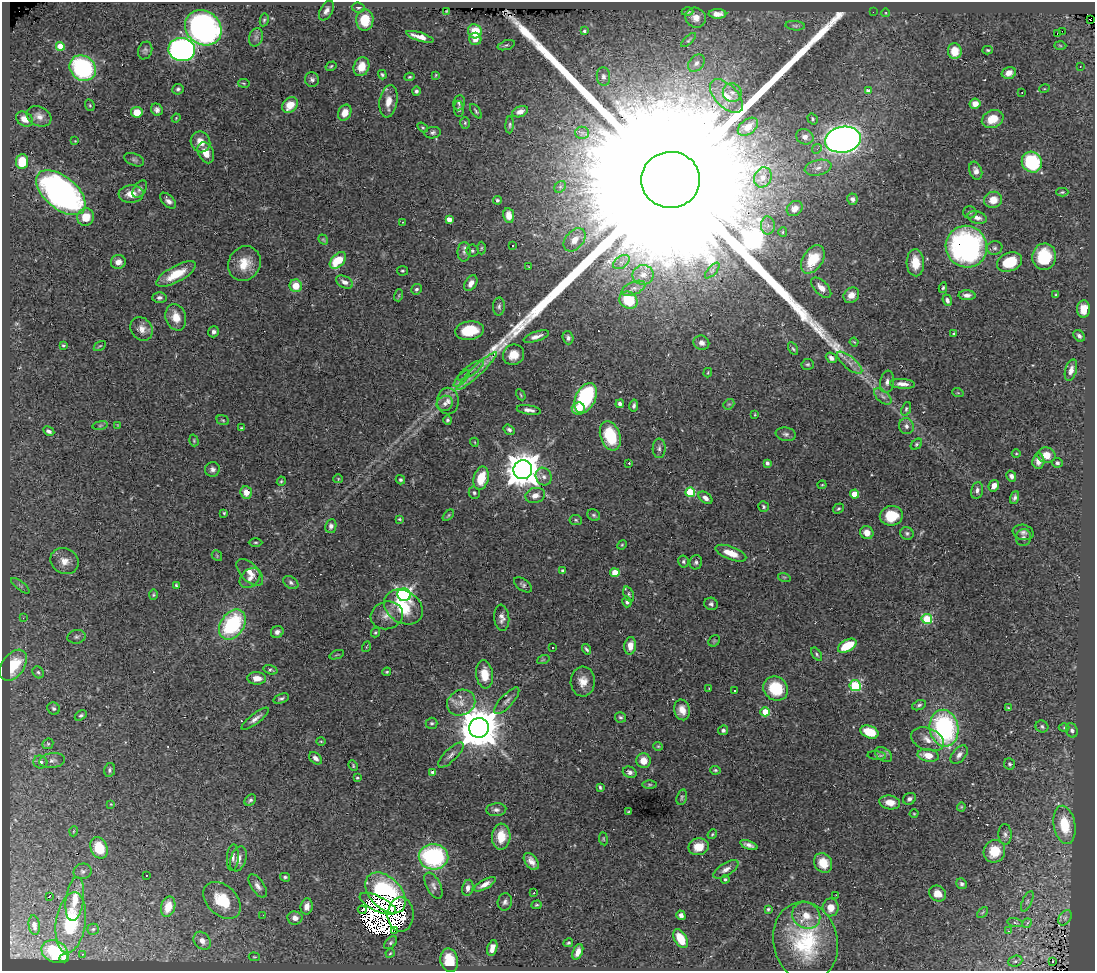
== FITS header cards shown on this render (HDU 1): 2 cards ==
NAXIS1  =                 1093
NAXIS2  =                  969

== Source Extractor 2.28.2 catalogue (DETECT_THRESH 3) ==
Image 1093 x 969 px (HDU 1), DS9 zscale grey, 1 PNG px = 1 image px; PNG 1097 x 973 px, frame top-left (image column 1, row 969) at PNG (2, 2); each listed source drawn as its Kron ellipse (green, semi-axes under 4 px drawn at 4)
Background 0.606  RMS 0.023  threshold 0.0676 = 3 sigma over >= 5 px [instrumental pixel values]
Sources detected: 399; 4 with non-positive FLUX_AUTO (blend fragments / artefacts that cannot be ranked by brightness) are neither listed nor drawn; the other 395 listed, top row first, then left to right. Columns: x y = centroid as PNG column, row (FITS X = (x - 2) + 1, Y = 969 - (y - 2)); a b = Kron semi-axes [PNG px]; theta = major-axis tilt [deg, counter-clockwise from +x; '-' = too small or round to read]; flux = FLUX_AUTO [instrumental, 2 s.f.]
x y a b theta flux
358 7 6 5 - 3.2
326 11 10 6 61 7
447 11 4 2 - 1.4
688 12 6 4 0 2.4
873 12 2 2 - 3.4
886 13 4 3 - 1.1
717 14 9 5 -1 9.5
696 18 10 9 - 12
264 20 6 4 79 2.5
365 20 10 8 88 42
1090 20 2 2 - 2.7
795 26 10 4 -5 3.1
203 28 19 16 -38 560
475 31 7 6 - 37
584 31 3 3 - 2.3
1062 31 2 2 - 1900
1057 33 3 2 - 5.7
256 37 9 7 74 5.5
420 37 14 4 -17 13
475 39 6 6 - 11
688 40 9 4 42 2.8
506 45 9 4 18 2.9
1060 45 6 4 -2 1.9
60 46 4 4 - 39
182 50 13 11 -7 570
988 50 5 4 - 2.2
145 51 9 7 68 4.7
955 51 8 7 - 28
696 63 10 7 50 6.3
331 66 6 4 31 1.9
361 67 10 7 69 26
1080 67 2 2 - 1.1
83 68 14 12 -40 210
1009 73 7 5 16 9.2
382 75 5 4 - 2.4
436 75 4 4 - 1.5
410 77 5 4 - 2.3
603 77 9 6 -84 7
312 79 7 7 - 4.9
244 83 6 3 -9 1.5
178 89 5 5 - 3.4
1044 89 5 3 - 1.3
416 91 5 4 - 3.2
868 91 4 4 - 10
732 92 9 9 - 9.7
1022 92 2 2 - 0.88
726 96 21 11 -46 29
388 101 16 9 81 18
459 103 8 6 81 4.4
975 104 5 5 - 14
90 105 6 4 -68 2.1
290 105 9 6 45 25
459 109 8 5 -87 3.1
157 110 6 5 - 5.5
476 111 8 4 -54 2.7
137 112 6 5 - 25
520 112 8 5 22 8
345 113 8 6 67 18
39 116 13 9 -28 11
176 118 4 3 - 1.3
25 119 9 7 -30 15
813 119 6 5 - 2.6
993 119 11 8 25 28
465 123 6 5 - 2.4
510 125 8 4 86 2.9
423 127 6 4 -33 2.1
748 127 11 7 37 18
433 133 8 5 8 4
582 133 6 6 - 4.6
805 137 9 7 -22 9
843 140 18 13 8 1700
75 141 2 2 - 0.86
200 142 10 9 - 16
817 149 5 4 - 2.4
206 153 11 7 -65 19
134 160 10 6 -22 3.8
22 162 7 6 - 38
1032 162 11 9 -56 130
818 168 13 7 13 12
976 171 9 6 -70 8.5
763 177 10 8 65 10
671 180 29 28 - 550000
560 187 6 5 - 3.1
140 189 9 6 56 4.8
1062 192 6 4 1 2.2
61 193 29 16 -39 570
131 194 12 8 3 17
852 199 6 5 - 5.4
497 200 4 4 - 2.6
993 200 9 8 - 20
168 201 10 5 -45 6.9
795 208 8 7 - 12
970 212 6 6 - 3.3
509 216 7 5 -81 14
86 217 8 8 - 27
977 218 10 6 -16 8.2
449 219 4 4 - 13
402 222 2 2 - 1.2
768 225 9 7 90 7.1
783 232 5 4 - 2
323 240 5 4 - 1.9
575 240 13 9 49 17
513 246 3 2 - 2
966 247 21 20 - 400
481 248 6 4 88 2.2
995 248 8 7 - 4.3
472 251 6 6 - 3.4
464 252 10 6 89 6.4
1044 257 13 12 - 59
813 259 15 10 57 42
338 260 10 6 45 46
118 262 7 7 - 9.8
621 262 9 6 34 6.7
1009 262 13 9 22 53
915 263 13 9 -87 29
244 264 18 16 60 32
529 267 3 2 - 1
402 271 5 4 - 2.3
712 271 10 4 48 4.5
176 274 22 8 29 39
643 275 10 9 - 13
344 282 9 5 -27 8.7
471 283 8 5 58 9.6
296 286 6 6 - 25
633 288 13 6 23 7.7
821 288 12 6 -45 13
943 288 5 4 - 2.4
416 289 6 5 - 3.3
399 295 6 4 72 1.9
851 295 8 7 - 13
967 295 8 5 -3 7
1056 295 3 3 - 2.1
159 298 7 5 2 5
628 300 9 8 - 55
947 300 6 4 -70 4.8
499 306 9 6 89 4.4
1084 309 9 6 86 20
176 317 13 10 -73 22
141 329 12 10 -53 12
469 331 14 9 8 53
214 332 6 5 - 5.4
954 333 3 3 - 1.7
536 336 13 4 18 8.5
1079 336 6 5 - 4.8
568 338 6 5 - 4.3
854 342 4 2 - 1.5
701 343 8 7 - 7.9
63 345 3 3 - 1.9
100 346 7 2 33 1.5
793 349 7 4 -61 2.5
513 355 11 10 - 22
831 358 6 4 -40 6.3
850 363 16 6 -40 10
808 364 6 5 - 2.7
470 370 16 5 36 7.5
1071 370 11 5 73 8.2
477 371 27 5 43 5.2
708 373 5 3 - 1.5
462 379 11 3 46 4.3
887 382 11 7 82 7.5
902 384 12 5 -5 9.5
958 393 6 3 -18 1.4
521 395 6 2 -61 1.4
883 396 10 5 -41 6
586 398 16 10 64 160
448 401 13 11 -89 13
445 403 8 7 - 7.3
620 404 4 4 - 4.7
729 404 6 4 40 2.4
634 406 6 4 78 3.9
578 408 6 6 - 26
906 409 7 4 69 3.1
529 410 12 4 -8 7.1
755 415 3 2 - 1.3
223 420 6 4 -21 2.3
447 420 5 4 - 2.9
100 425 8 4 9 2.7
118 425 3 3 - 1.2
906 426 8 7 - 5.8
241 428 4 3 - 1.3
509 430 6 4 -33 4.2
49 431 6 4 -29 4.5
786 434 10 7 -9 5.4
610 436 15 10 -70 64
194 440 6 4 -72 2
474 442 4 3 - 1.1
916 444 6 4 43 2.5
659 448 10 6 87 4.8
1016 454 4 3 - 1.3
1046 455 9 7 -12 15
1038 461 7 6 - 8.7
629 463 3 3 - 1.7
767 463 4 4 - 3.9
1057 463 5 5 - 3.7
212 469 7 7 - 5.1
523 470 9 9 - 3600
1011 476 5 4 - 5.7
544 477 9 7 -62 7.3
481 478 12 7 76 38
338 479 5 4 - 1.6
400 480 5 4 - 2.8
281 481 5 4 - 2
822 485 4 4 - 1.6
994 486 6 5 - 11
977 490 8 6 79 5.9
246 492 6 5 - 16
690 492 5 4 - 81
474 493 6 5 - 2.9
855 494 4 4 - 31
535 495 10 7 15 11
1015 497 7 4 69 3.8
705 498 8 5 -37 7
763 507 5 5 - 2.9
838 509 6 4 35 2.4
224 513 4 4 - 1.9
448 515 7 4 46 2.2
594 515 6 5 - 3
891 516 11 10 - 46
399 519 3 3 - 1.6
576 520 6 5 - 2.8
331 526 7 5 82 5.9
1023 532 10 7 -12 5.9
867 533 7 6 - 13
907 533 7 6 - 3.4
1023 537 8 7 - 5.2
256 542 7 3 0 2.3
622 545 5 4 - 1.8
731 553 16 6 -21 27
217 556 6 4 -48 2
64 561 14 12 -30 15
683 562 6 5 - 3.2
696 562 7 6 - 4
563 571 4 4 - 4.3
250 572 16 9 -46 15
615 573 4 4 - 43
784 577 6 4 -17 2
250 578 11 8 42 11
291 583 8 5 -35 4.2
523 585 10 6 -36 4
20 586 11 4 -39 3.6
176 586 4 3 - 2.7
629 594 8 5 -68 2.9
153 595 5 4 - 2
404 595 7 6 - 430
627 602 5 4 - 3.4
711 604 6 6 - 4.1
403 607 21 16 -33 65
387 615 16 14 16 16
23 618 3 3 - 1.3
502 618 13 7 -85 8.7
927 619 5 5 - 100
232 624 16 11 55 150
277 632 6 5 - 6.4
375 632 5 4 - 2.2
76 637 9 7 10 4.4
714 641 6 5 - 1.6
630 646 9 6 82 15
847 646 10 5 30 44
366 647 5 3 - 1.2
552 647 2 2 - 1.3
586 649 5 3 - 3.1
817 654 7 4 -55 2.7
337 655 7 2 21 1.4
543 660 6 4 19 2.1
13 665 17 11 54 64
270 670 7 4 -18 2.8
38 672 6 5 - 3
387 672 4 3 - 1.8
484 674 14 8 -82 28
257 678 9 6 -3 15
583 681 15 12 88 18
855 686 6 5 - 170
709 688 3 2 - 1
776 688 13 11 -43 62
734 690 3 2 - 2.2
281 698 8 4 21 3.8
507 701 17 6 47 7.8
461 703 14 12 29 18
919 705 7 4 23 3.5
54 708 6 5 - 3.7
1008 708 4 3 - 1.7
682 710 10 8 -76 14
765 712 5 4 - 55
81 715 6 4 31 3.1
620 717 5 5 - 3
255 719 17 5 37 8.9
432 723 6 5 - 3.1
1042 726 6 6 - 3.3
479 728 10 9 - 6200
944 728 18 14 -80 240
1064 728 5 3 - 1.7
723 730 5 5 - 3.8
1072 730 7 5 -71 4.1
869 732 9 6 -21 44
928 739 17 11 -21 17
321 741 5 3 - 1.4
48 744 6 5 - 2.5
658 746 5 4 - 1.9
451 755 16 6 44 8.1
884 755 9 6 -35 5.2
928 755 10 6 -11 23
959 755 11 6 50 7.3
877 756 9 3 -5 2.6
315 758 7 5 -42 6.9
52 760 13 7 7 6.9
643 761 7 7 - 17
40 762 7 6 - 5.3
1009 764 6 5 - 2.8
353 766 6 3 -66 1.8
110 770 7 5 79 3.4
715 770 5 4 - 2.4
433 772 4 2 - 3
630 772 7 5 -24 5.6
357 778 4 3 - 1.9
650 784 7 3 0 2
600 787 4 3 - 2.4
682 797 8 5 73 3
909 799 7 5 32 4.7
250 800 6 4 43 3.3
890 802 10 7 -10 17
111 804 3 2 - 1
961 807 4 4 - 1.6
496 810 10 6 5 5.9
628 812 4 2 - 1.6
914 814 4 3 - 1.3
1064 825 19 10 -80 53
74 831 5 3 - 1.3
712 834 5 4 - 2
1005 834 10 6 -87 5.5
501 837 13 9 87 32
603 839 6 3 -82 1.6
749 845 9 4 -21 6.8
699 847 10 8 12 23
99 848 11 8 -67 44
994 851 11 10 - 38
433 857 15 12 -3 190
233 858 13 6 85 6.3
238 859 13 7 71 12
531 861 9 6 -53 9.8
823 863 10 8 -59 27
726 869 14 6 31 9
83 871 9 7 19 4.6
146 876 3 2 - 2.4
285 877 5 4 - 2.7
725 879 4 4 - 2.3
485 884 12 4 29 9.7
962 884 6 5 - 3.7
258 886 13 6 -56 7.8
433 886 14 7 -63 7.2
468 888 8 5 78 9
386 893 24 15 -46 160
534 893 3 2 - 1.6
938 893 9 7 -33 16
836 895 3 2 - 3.5
49 897 3 3 - 16
75 899 22 9 82 26
222 900 22 15 -44 51
1027 901 11 5 66 4.5
505 902 8 7 - 5.3
378 904 20 7 -25 1.2
536 905 5 3 - 2.1
307 906 8 6 82 12
168 907 10 7 74 27
831 907 9 8 - 18
768 909 4 3 - 2.4
362 910 4 2 - 1.3
982 912 6 4 45 1.9
263 915 2 2 - 0.76
401 915 17 13 90 13
681 915 5 4 - 5.6
806 915 14 12 -33 25
295 918 7 6 - 9.4
1065 918 8 5 54 4.6
71 923 30 15 81 97
1015 923 8 3 -14 2.1
1027 923 5 2 - 1.8
34 925 10 5 -81 6.8
93 929 5 5 - 2.5
394 931 3 2 - 79
1008 931 3 2 - 16
681 939 10 6 -60 35
202 941 10 7 -50 11
805 942 40 32 -79 130
391 943 8 5 45 3.1
568 943 5 3 - 2.2
492 948 8 4 73 9.7
55 952 14 11 -26 48
578 952 8 5 69 11
390 953 5 4 - 1.8
82 954 2 2 - 0.74
254 957 5 4 - 1.6
64 958 5 3 - 3
449 960 12 8 -77 31
1015 961 7 5 21 3.7
1053 961 3 3 - 3.4
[4 non-positive-flux detections neither listed nor drawn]